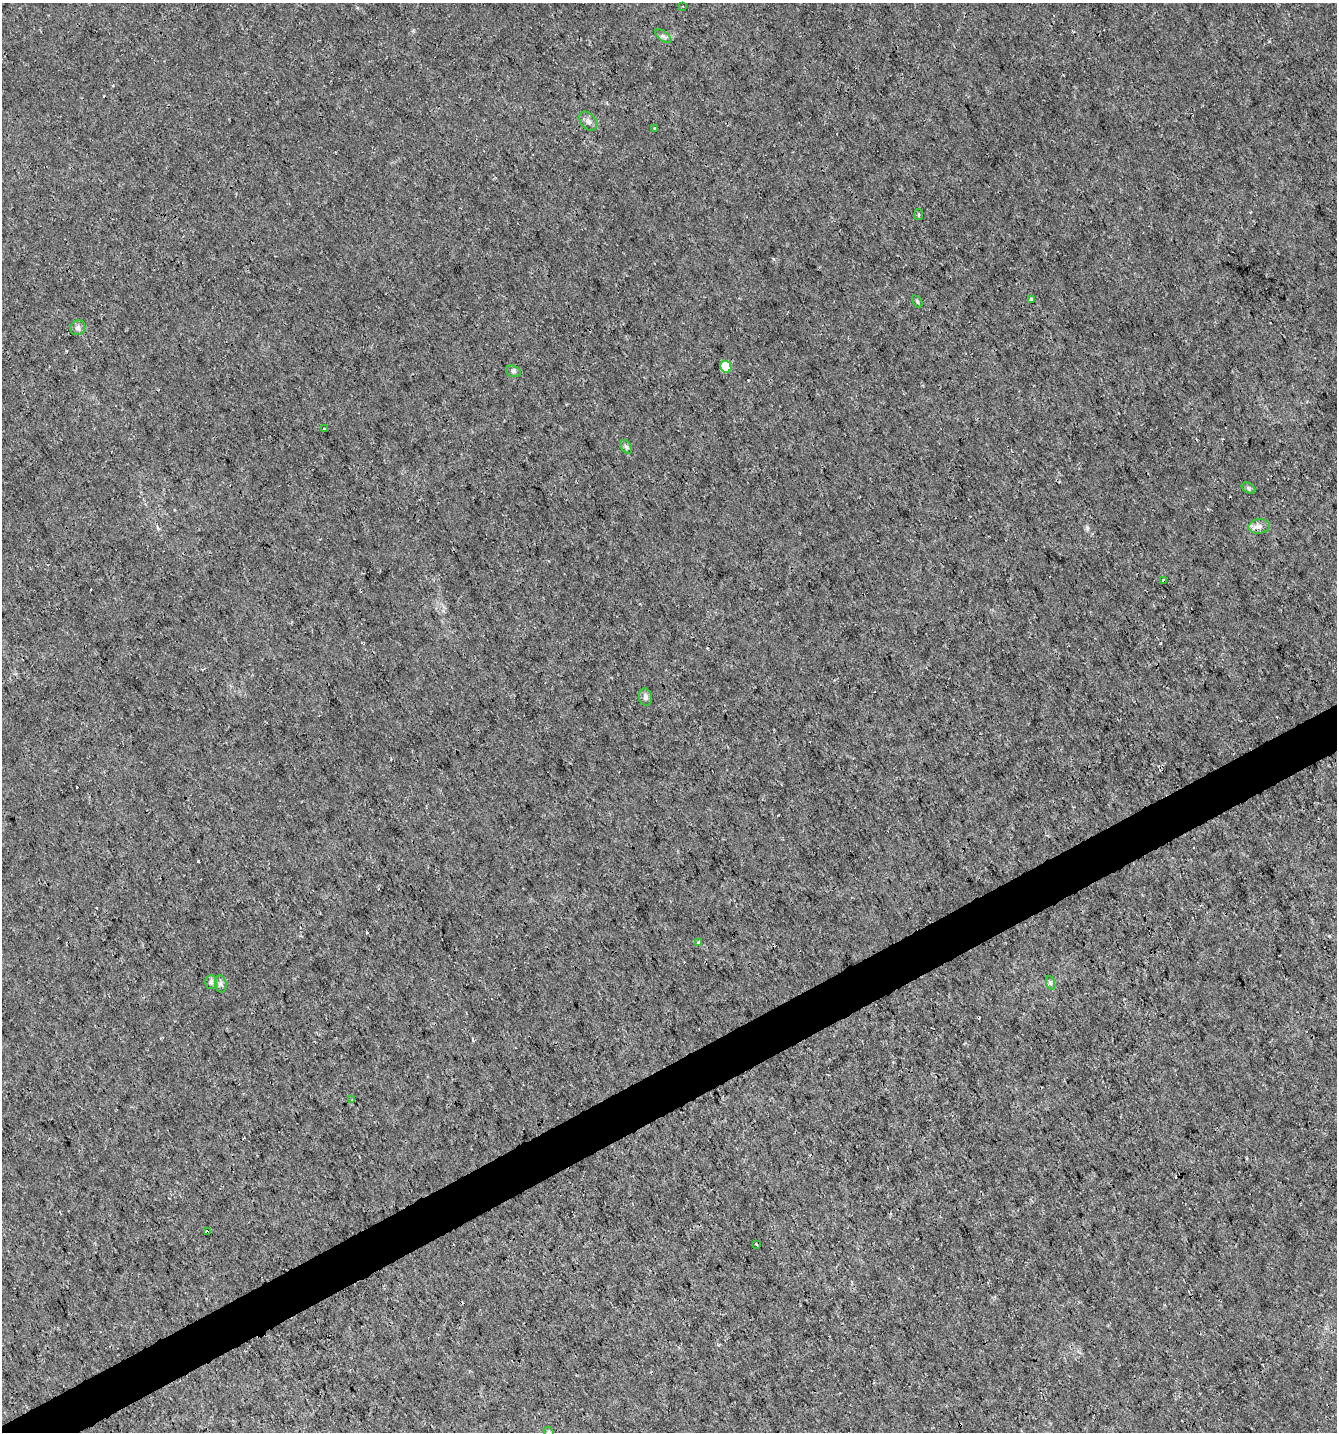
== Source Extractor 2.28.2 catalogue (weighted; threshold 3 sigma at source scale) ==
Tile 7 of 4 x 4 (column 3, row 2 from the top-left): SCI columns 2769-4103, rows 2862-4291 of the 5595 x 5720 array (HDU 1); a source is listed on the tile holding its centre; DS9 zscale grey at full resolution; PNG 1339 x 1434 px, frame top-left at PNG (2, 3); each listed source drawn as its Kron ellipse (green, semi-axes under 4 px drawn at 4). Shown black and unused: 3% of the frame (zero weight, under 3 of 4 exposures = <1% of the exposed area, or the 3 px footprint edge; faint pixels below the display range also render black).
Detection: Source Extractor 2.28.2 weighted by HDU 2 'WHT'; one run over the whole footprint, this tile lists its part. Background 3.30e-04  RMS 9.5e-04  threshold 0.00425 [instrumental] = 3 sigma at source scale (4.5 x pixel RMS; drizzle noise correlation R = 1.50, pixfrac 1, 0.0396/0.0396 arcsec/px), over >= 5 px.
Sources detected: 24; all 24 listed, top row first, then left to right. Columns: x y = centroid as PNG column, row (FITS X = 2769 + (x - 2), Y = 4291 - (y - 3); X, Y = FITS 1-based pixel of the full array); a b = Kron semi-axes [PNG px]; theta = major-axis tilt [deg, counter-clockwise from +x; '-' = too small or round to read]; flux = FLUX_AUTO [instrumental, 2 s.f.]
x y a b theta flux
683 6 2 2 - 0.076
663 36 9 4 -35 0.26
588 121 11 7 -51 0.37
655 128 3 3 - 0.11
919 215 5 3 - 0.13
1031 299 4 3 - 0.29
917 301 7 3 -55 0.14
78 328 8 7 - 0.32
726 367 6 5 - 2.1
513 371 7 5 -17 0.2
324 429 3 3 - 0.17
626 447 7 5 -53 0.2
1248 488 7 5 -28 0.18
1259 526 11 7 7 0.48
1163 580 3 3 - 0.12
645 697 8 6 -81 0.35
698 942 3 2 - 0.11
211 982 7 6 - 0.24
1051 983 7 4 -70 0.19
221 984 8 5 -83 0.26
352 1100 3 3 - 0.099
207 1231 3 3 - 0.43
756 1244 3 3 - 0.13
549 1432 6 4 -47 0.14
Overlapping masked pixels (flux is a lower limit): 1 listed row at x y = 207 1231
Isophote crosses this tile's border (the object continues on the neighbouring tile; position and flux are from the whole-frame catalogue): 1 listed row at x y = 549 1432